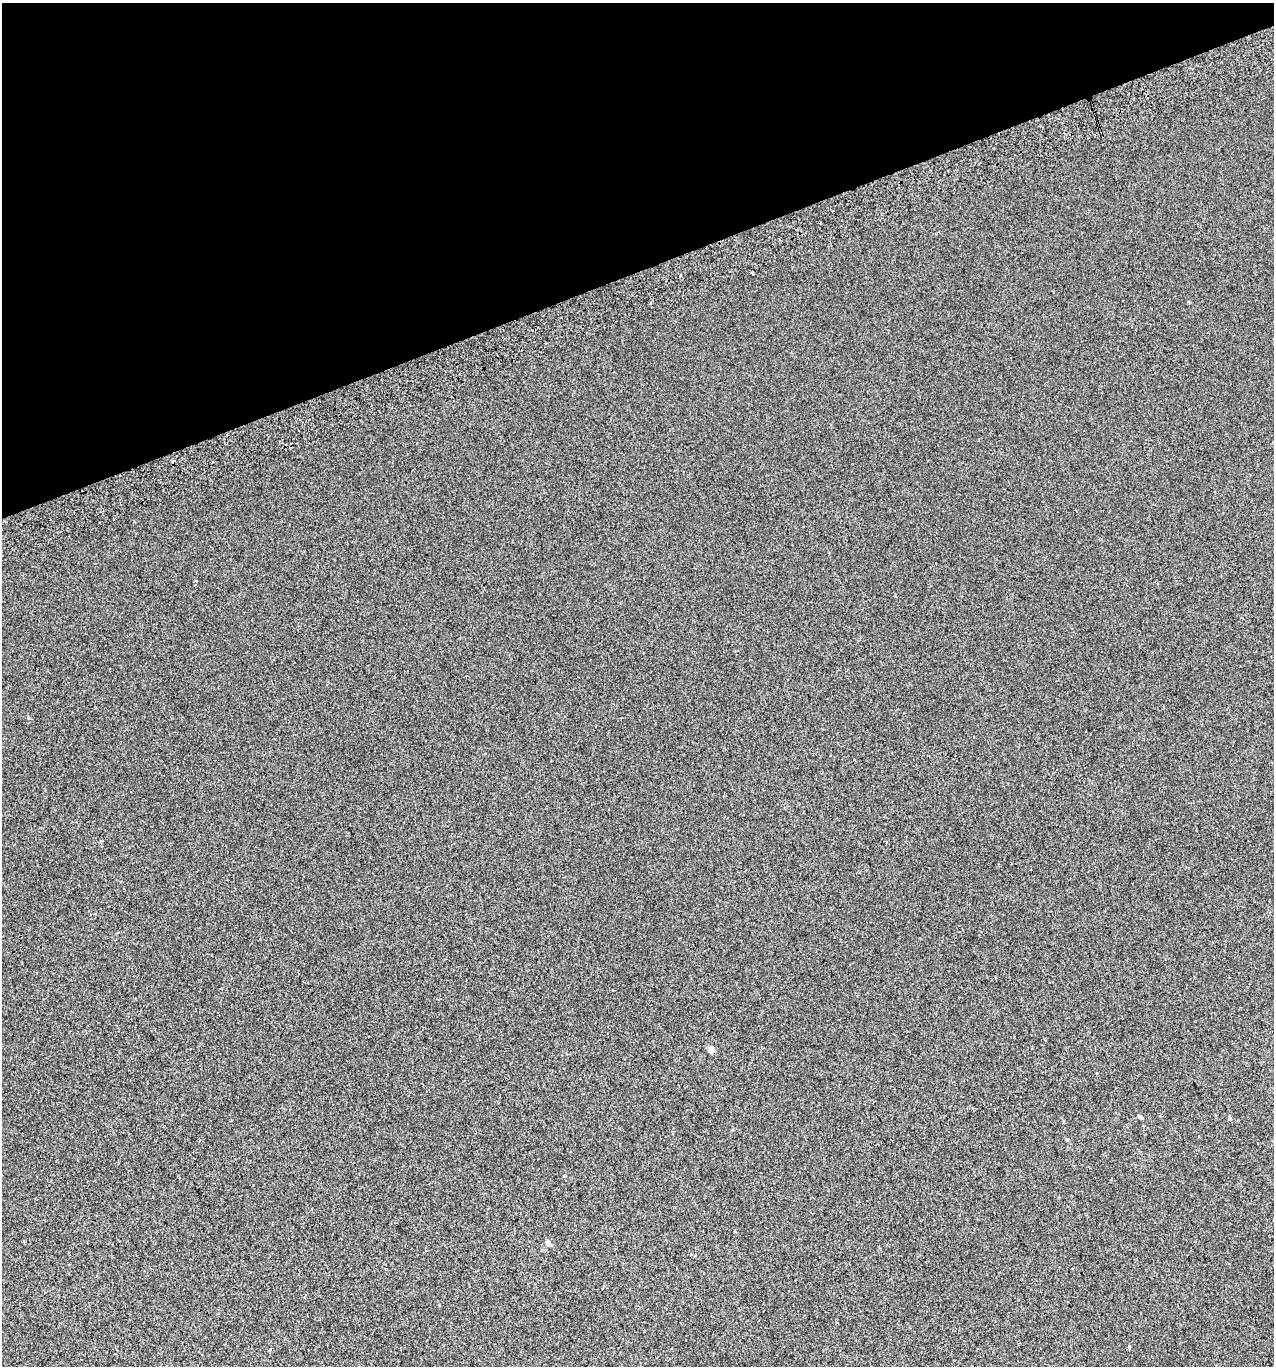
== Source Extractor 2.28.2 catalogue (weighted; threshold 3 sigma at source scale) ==
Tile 3 of 4 x 4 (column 3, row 1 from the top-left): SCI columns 2630-3901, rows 4133-5496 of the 5313 x 5536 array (HDU 1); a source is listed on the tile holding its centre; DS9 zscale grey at full resolution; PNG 1276 x 1368 px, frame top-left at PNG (2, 3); no overlay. Shown black and unused: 20% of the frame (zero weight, under 2 of 3 exposures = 2% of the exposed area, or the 3 px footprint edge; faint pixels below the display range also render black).
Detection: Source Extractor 2.28.2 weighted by HDU 2 'WHT'; one run over the whole footprint, this tile lists its part. Background 0.00305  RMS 0.0074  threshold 0.0333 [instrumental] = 3 sigma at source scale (4.5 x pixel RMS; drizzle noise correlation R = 1.50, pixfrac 1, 0.0396/0.0396 arcsec/px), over >= 5 px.
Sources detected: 10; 3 cosmic-ray / hot-pixel residue — not listed; the other 7 listed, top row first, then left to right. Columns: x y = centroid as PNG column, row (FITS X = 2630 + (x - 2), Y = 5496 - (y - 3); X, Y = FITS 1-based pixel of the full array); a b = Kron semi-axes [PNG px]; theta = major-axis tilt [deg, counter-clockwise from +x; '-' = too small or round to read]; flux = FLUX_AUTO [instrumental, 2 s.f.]
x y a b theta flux
752 273 3 3 - 9.3
1189 302 4 3 - 0.96
711 1049 4 4 - 7.1
1139 1116 5 4 - 0.95
1230 1118 5 4 - 0.87
548 1243 9 5 -41 1.9
1129 1346 4 4 - 0.73